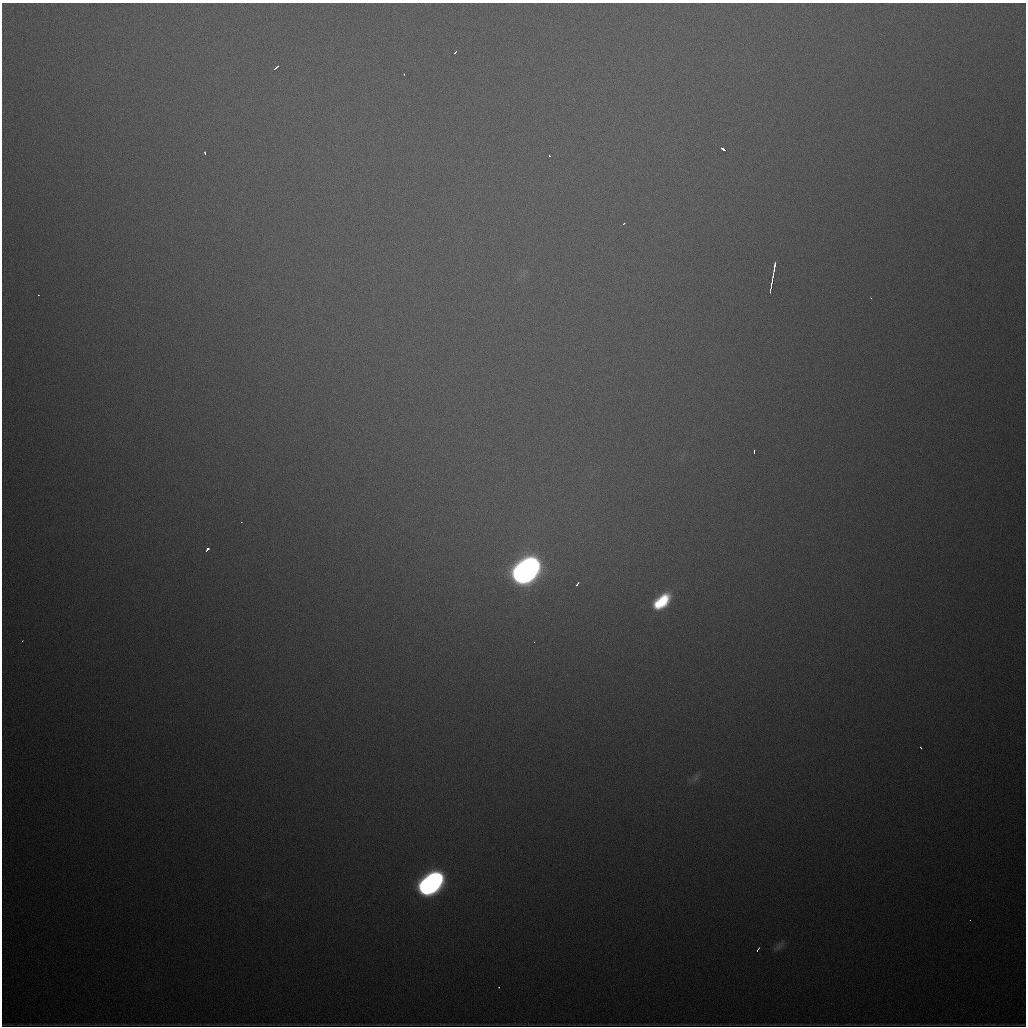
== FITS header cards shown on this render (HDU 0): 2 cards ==
NAXIS1  =                 1024
NAXIS2  =                 1024

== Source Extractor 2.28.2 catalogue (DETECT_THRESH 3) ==
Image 1024 x 1024 px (HDU 0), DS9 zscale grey, 1 PNG px = 1 image px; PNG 1028 x 1028 px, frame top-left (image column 1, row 1024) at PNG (2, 3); no overlay
Background 860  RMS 25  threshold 73.5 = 3 sigma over >= 5 px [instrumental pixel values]
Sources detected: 27; all 27 listed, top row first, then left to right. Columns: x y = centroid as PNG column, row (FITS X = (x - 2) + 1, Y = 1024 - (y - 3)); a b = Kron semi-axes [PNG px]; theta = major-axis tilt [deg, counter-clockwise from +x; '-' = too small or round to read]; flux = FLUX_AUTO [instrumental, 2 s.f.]
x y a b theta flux
455 52 4 2 - 3.4e+03
276 67 5 2 - 3.0e+03
404 74 3 2 - 1.3e+03
723 149 5 3 - 5.8e+04
205 153 4 2 - 2.7e+03
549 155 3 2 - 2.7e+03
624 223 3 2 - 1.9e+03
774 267 14 3 82 8.8e+03
772 281 9 3 83 1.7e+04
771 288 8 3 78 1.5e+04
38 295 2 2 - 1.4e+03
871 298 3 2 - 1.9e+03
754 451 4 2 - 2.1e+03
241 522 3 2 - 2.9e+03
207 549 5 3 - 8.0e+03
526 571 19 12 42 2.2e+06
577 584 4 2 - 3.8e+03
662 601 19 11 43 8.3e+04
22 641 3 2 - 2.2e+03
534 642 2 2 - 8.0e+02
921 748 3 2 - 2.5e+03
696 778 12 5 64 5.7e+03
431 884 19 11 41 1.1e+06
970 920 3 2 - 1.3e+03
779 946 20 6 37 8.6e+03
757 950 4 2 - 1.0e+04
499 987 2 2 - 1.2e+03